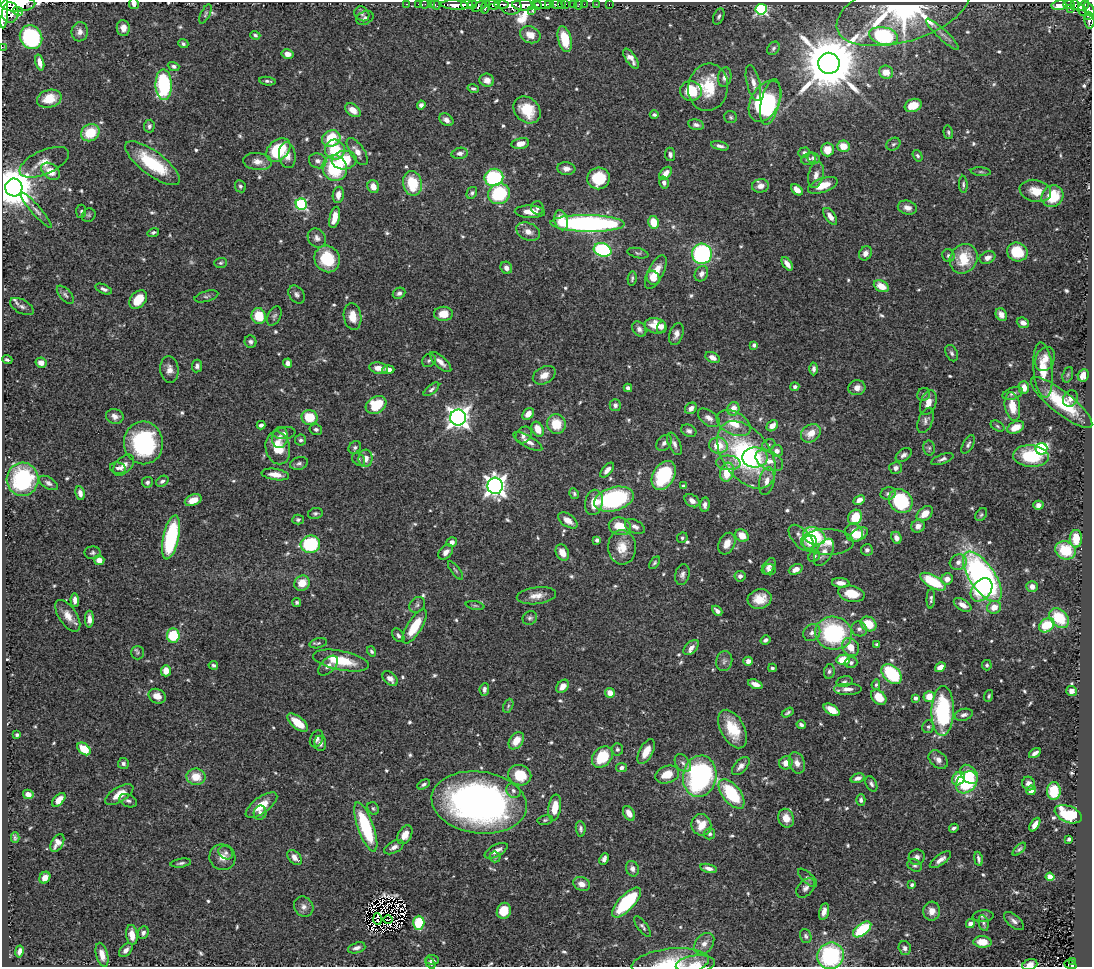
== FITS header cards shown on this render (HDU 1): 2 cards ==
NAXIS1  =                 1090
NAXIS2  =                  965

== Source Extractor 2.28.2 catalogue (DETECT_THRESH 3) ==
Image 1090 x 965 px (HDU 1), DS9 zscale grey, 1 PNG px = 1 image px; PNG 1094 x 969 px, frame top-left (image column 1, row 965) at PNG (2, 2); each listed source drawn as its Kron ellipse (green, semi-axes under 4 px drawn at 4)
Background 0.606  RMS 0.026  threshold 0.0782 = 3 sigma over >= 5 px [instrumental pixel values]
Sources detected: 691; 8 with non-positive FLUX_AUTO (blend fragments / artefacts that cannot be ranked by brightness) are neither listed nor drawn; of the other 683, the 500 brightest by FLUX_AUTO listed and drawn (183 fainter detections omitted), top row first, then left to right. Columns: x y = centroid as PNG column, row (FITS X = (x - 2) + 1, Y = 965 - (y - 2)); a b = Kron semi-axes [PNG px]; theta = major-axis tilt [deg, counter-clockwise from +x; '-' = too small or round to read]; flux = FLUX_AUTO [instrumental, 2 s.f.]
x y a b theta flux
18 4 17 7 3 2800
134 4 5 5 - 8.1
407 4 3 2 - 14
418 4 2 2 - 6.7
425 4 5 2 - 11
431 4 2 2 - 13
492 4 7 4 -26 420
502 4 7 4 -1 370
549 4 4 2 - 300
556 4 6 3 -11 130
565 4 3 3 - 150
574 4 3 3 - 34
584 4 2 2 - 9.2
596 4 2 2 - 6.8
609 4 3 2 - 8.7
1069 4 6 3 -1 120
436 5 5 3 - 26
455 5 14 5 -4 1100
467 5 6 3 5 850
472 5 5 3 - 390
524 5 12 5 -4 2000
536 5 5 3 - 420
544 5 10 4 1 760
562 5 4 3 - 38
579 5 5 2 - 11
1059 5 7 5 8 32
1075 5 5 4 - 140
479 6 8 4 28 300
510 6 11 9 -16 630
1084 6 6 4 40 260
486 7 7 4 72 290
3 9 19 5 90 2500
761 9 6 5 - 290
1070 9 3 2 - 4.6
1089 9 7 5 -59 520
532 10 4 3 - 210
903 10 69 31 17 410
1082 10 5 3 - 120
18 11 5 3 - 170
10 13 10 8 88 1900
205 14 10 4 64 3.7
362 14 8 6 -45 6.3
719 16 8 5 68 4.4
1089 16 4 3 - 84
365 18 9 6 26 6.3
1089 21 8 5 -77 240
123 28 8 6 -82 13
80 32 9 8 - 12
942 34 22 5 -43 11
255 35 5 4 - 3.9
530 35 10 8 -23 21
883 36 14 8 -11 270
31 37 12 11 - 230
565 39 13 6 -76 51
183 44 5 4 - 3.7
2 47 2 2 - 9.8
773 48 7 5 53 4.2
288 54 6 4 -13 12
631 59 11 5 -55 11
40 62 8 4 -75 9.7
829 63 10 10 - 14000
174 66 6 4 -19 4.5
886 72 7 6 - 22
725 77 10 6 80 9.8
487 80 7 6 - 14
268 81 8 3 -7 4.1
753 83 18 6 -76 14
164 85 15 8 -89 190
708 87 24 20 82 71
473 89 6 4 -14 3.3
691 91 11 10 - 56
49 99 12 8 15 31
765 101 22 14 61 180
770 102 23 9 77 100
421 105 4 4 - 5.4
913 105 8 6 19 31
353 110 9 5 -35 19
527 110 15 12 -45 50
654 115 4 3 - 4.1
731 117 6 6 - 3.5
446 120 8 5 -36 8.3
696 125 8 5 -12 6.3
149 126 6 5 - 5
948 132 7 4 -77 3.4
90 133 10 8 31 54
331 138 9 8 - 66
520 143 9 5 12 17
893 144 7 6 - 3.7
720 146 9 4 -14 6.3
843 146 6 5 - 25
278 150 14 9 42 110
335 150 10 10 - 60
827 150 7 6 - 25
357 151 16 7 -55 15
804 152 6 5 - 4
460 153 8 5 10 7
670 154 7 5 -83 5.6
287 155 13 8 -83 14
918 156 6 4 -56 3.3
814 158 6 5 - 7.2
808 159 7 5 22 4.6
344 160 12 9 4 53
257 161 14 8 -6 13
318 161 9 7 -20 7.7
44 162 27 12 24 29
153 163 33 12 -37 100
335 168 13 12 - 110
566 169 9 6 -6 8.9
51 171 10 7 -38 25
981 172 10 4 -5 3.7
665 173 8 5 48 13
816 175 13 7 77 12
494 177 9 8 - 170
599 178 11 11 - 61
664 182 6 5 - 6.3
412 183 12 9 -78 60
963 184 8 4 -87 3.6
823 185 15 7 19 27
240 186 6 5 - 3.7
760 186 8 7 - 11
14 187 9 8 - 6300
373 187 7 5 -66 16
797 190 7 4 -43 18
1035 191 16 11 -12 27
472 193 6 5 - 3.9
499 194 11 10 - 130
338 195 8 5 81 13
1052 196 11 10 - 54
301 204 6 5 - 190
537 208 6 6 - 5
907 208 10 6 -15 10
36 210 23 4 -49 9.5
81 211 7 5 86 3.4
530 212 15 6 -3 21
89 215 7 6 - 3.3
830 216 9 5 -55 12
335 217 11 5 77 23
561 220 10 6 -76 30
654 222 6 5 - 36
588 223 37 8 -1 500
153 232 6 3 18 3.5
528 232 12 8 -23 14
317 238 10 8 -49 8
603 250 9 6 -16 200
1017 252 10 9 - 53
638 253 11 5 -12 3.9
865 253 7 6 - 9.4
702 254 10 10 - 240
948 256 6 6 - 4.4
987 257 8 6 23 12
327 259 14 12 -58 71
964 259 15 13 59 54
221 263 6 5 - 3.4
787 264 7 4 -55 11
506 268 6 5 - 8.4
656 272 18 7 63 29
701 274 8 6 61 8.6
632 278 7 3 80 3.3
653 278 7 6 - 26
881 286 8 5 -27 26
104 289 9 4 -24 5.5
399 293 6 5 - 5.7
297 294 10 7 -55 6.3
65 295 11 5 -48 5.1
206 296 12 5 16 4.2
138 299 10 7 50 38
22 307 13 6 -28 7.4
443 314 9 7 1 25
1001 315 7 5 -61 11
259 316 8 7 - 48
274 316 10 6 63 4.8
353 316 13 9 -82 25
1023 323 6 5 - 9.6
656 326 11 7 -15 29
661 327 6 4 66 7.3
639 329 8 6 -55 7.3
676 334 11 6 72 10
250 342 6 6 - 5.1
754 345 4 4 - 5.1
952 353 9 5 -64 4.9
712 357 7 5 -28 10
1045 359 12 9 66 17
7 360 5 3 - 4
429 360 7 6 - 4.3
441 362 13 5 -43 12
41 363 5 5 - 13
288 363 4 4 - 10
197 366 6 5 - 5.2
379 368 9 5 -10 15
169 369 13 9 -84 13
814 369 6 4 89 5.2
388 370 6 4 3 12
1043 370 27 9 -85 42
544 375 12 8 28 15
1068 375 8 5 70 3.4
1083 375 6 5 - 21
795 387 4 4 - 4.8
628 388 4 4 - 6.8
857 388 8 7 - 13
1024 388 6 5 - 22
431 389 9 4 39 4.6
1013 393 10 5 18 6.3
924 394 7 6 - 4.5
1070 398 9 7 61 9.3
928 403 13 7 71 18
1061 403 38 11 -39 91
376 405 11 8 30 68
615 405 6 5 - 5.5
1012 406 14 7 -81 32
691 408 6 5 - 9.3
733 409 7 6 - 20
528 414 7 5 46 15
115 416 9 7 -17 9.2
309 417 8 7 - 53
458 418 8 8 - 1300
709 418 12 7 -36 9.9
926 420 13 7 69 7.4
734 423 18 11 -27 34
556 424 10 9 - 42
261 425 4 4 - 4.9
772 426 6 5 - 15
997 426 7 5 -29 3.5
1016 427 9 5 25 22
316 429 6 5 - 4.7
538 429 8 5 -62 24
689 431 8 6 -27 5.8
284 433 11 6 8 6.7
811 433 11 8 36 23
524 435 9 7 47 9.1
280 437 10 8 81 11
301 440 5 5 - 4.2
528 441 16 5 -29 13
143 443 21 19 -84 210
664 443 9 6 46 6.6
674 444 12 6 -65 7.7
968 444 10 5 63 5.9
718 445 9 8 - 38
769 445 7 5 25 3.6
355 447 7 5 47 4.3
278 448 17 12 -78 44
929 448 7 5 -78 4.2
1041 449 6 5 - 220
777 451 6 6 - 8
746 455 38 23 -54 300
904 455 9 5 36 6.8
1031 456 18 10 -4 88
366 458 9 7 82 16
755 458 13 10 0 42
358 459 7 5 -49 3.9
942 459 11 4 20 5.8
769 461 15 9 -27 18
299 463 9 6 18 5.2
728 463 12 7 -2 11
124 465 13 8 44 13
118 468 8 5 -12 6.9
896 468 6 6 - 6.7
607 470 9 4 50 11
727 472 9 6 76 49
275 474 14 5 -8 16
664 475 15 10 60 130
22 479 17 16 - 200
162 481 7 5 33 5.2
767 481 14 7 79 14
147 482 5 5 - 4.8
48 483 10 5 -29 6.4
495 486 8 7 - 1200
683 486 3 3 - 5.3
80 493 7 4 -80 9.3
574 494 5 4 - 3.3
888 494 7 6 - 5.8
614 499 20 11 15 230
193 500 9 5 21 20
859 500 6 4 28 9.6
692 501 8 6 -35 12
901 501 13 11 -47 130
594 502 13 9 79 33
705 505 7 5 84 7.1
1038 505 5 4 - 8.4
315 513 7 5 11 4
925 514 9 6 40 22
981 515 7 5 50 3.4
855 517 8 6 55 47
298 520 5 5 - 3.3
568 520 11 6 -34 16
620 526 11 8 -14 38
918 526 7 6 - 12
635 527 11 6 -27 8.6
854 533 9 8 - 32
859 534 10 5 29 16
742 536 7 6 - 22
814 536 11 8 -22 130
171 537 22 8 78 180
682 538 5 5 - 3.5
801 538 16 8 -48 16
896 538 6 4 -67 8.2
1076 539 9 6 -89 45
597 540 4 4 - 5.3
452 542 5 5 - 8.4
810 542 7 7 - 17
827 542 26 13 -1 31
310 544 10 8 15 130
727 544 11 8 63 17
622 547 17 14 -85 33
867 550 6 5 - 5.3
1065 550 10 9 - 72
446 552 9 6 47 9.9
824 552 15 8 60 14
93 553 8 6 2 4.5
562 553 8 6 -62 18
814 556 6 5 - 3.9
99 560 5 5 - 14
958 562 9 7 26 9.8
654 563 7 4 53 3.4
769 566 9 5 55 7.7
796 569 7 5 24 14
455 570 11 3 -52 3.3
769 570 6 5 - 5
682 575 10 7 76 7.4
740 576 5 5 - 5.8
982 577 29 12 -56 650
947 579 6 5 - 11
933 582 14 6 -29 79
302 583 8 7 - 28
841 583 9 4 -5 14
1032 586 5 5 - 11
982 590 13 9 51 56
851 594 13 8 -11 34
536 596 20 8 7 17
760 599 12 9 14 29
931 599 9 4 87 4.1
75 600 7 4 -88 8.1
297 602 4 4 - 3.6
417 605 9 7 44 5.2
963 605 10 5 -30 13
475 606 9 3 -11 3.3
994 607 7 6 - 22
717 611 6 3 -43 6.9
68 616 18 9 -56 21
530 618 7 6 - 4.6
1059 618 11 8 -44 70
89 619 8 4 89 10
868 624 8 7 - 40
1047 625 8 6 40 68
415 626 19 7 58 50
859 629 8 7 - 6.6
812 633 9 8 - 8
834 633 18 16 -15 200
173 635 7 6 - 72
398 635 7 5 -54 4.8
765 640 5 4 - 5.2
318 643 9 5 14 3.7
877 644 4 3 - 4.8
691 647 9 5 43 9.9
851 647 10 8 -53 24
371 651 5 4 - 3.5
138 653 6 6 - 3.5
843 660 7 5 1 46
341 661 28 9 -11 62
724 661 10 8 76 7.5
748 661 4 4 - 10
851 663 6 5 - 6
213 665 5 4 - 4.1
987 665 5 5 - 3.3
328 666 12 7 46 11
940 667 6 4 34 14
772 668 4 3 - 3.4
166 671 6 5 - 18
829 671 7 5 79 4.4
892 674 12 8 -43 130
390 679 9 6 -45 12
844 681 8 5 14 3.6
755 684 7 4 -21 12
876 685 5 4 - 3.3
563 686 7 5 49 14
484 689 6 4 84 5.3
847 689 14 6 0 12
1072 691 5 5 - 14
610 693 5 5 - 19
157 696 9 7 -28 16
989 696 6 4 72 3.2
879 697 9 6 -46 35
929 697 5 5 - 27
915 698 4 3 - 6.3
508 706 7 4 65 3.4
832 710 9 5 -32 26
943 711 25 11 88 190
788 713 6 3 31 3.4
964 715 9 5 15 6.7
298 723 12 6 -39 32
801 725 4 3 - 5.2
928 727 6 5 - 3.9
733 729 21 11 -61 56
17 735 4 3 - 3.6
317 739 9 6 65 6.9
516 741 9 6 54 25
320 743 8 6 -84 6.9
84 749 7 5 -41 46
617 749 6 5 - 4
646 752 13 7 62 25
1035 753 6 4 33 6.7
602 757 12 9 48 66
938 760 11 7 -43 11
123 763 5 5 - 4.5
683 763 10 7 -52 7
786 763 7 6 - 17
797 763 11 7 -68 12
741 766 11 6 47 10
622 768 5 4 - 5.4
969 774 11 7 -51 23
520 775 12 10 -20 51
667 775 12 8 20 32
700 776 21 16 80 380
196 777 9 8 - 35
858 778 7 4 17 9.5
958 779 7 6 - 44
967 782 12 9 48 120
424 784 7 4 29 4.4
871 784 8 5 -64 4.7
1029 784 7 6 - 8
1031 790 5 4 - 16
513 791 7 7 - 6.4
1054 791 9 7 86 63
28 794 5 4 - 11
119 794 16 7 32 26
732 794 17 9 -51 120
59 800 8 4 47 20
861 800 6 4 90 5.3
128 801 9 6 -23 6.3
479 802 48 31 -8 860
261 805 19 8 36 37
373 808 6 5 - 3.2
555 808 13 6 81 30
260 813 7 6 - 6.5
629 813 8 5 -60 15
1068 814 14 8 -22 100
786 818 9 7 -67 20
545 820 7 5 11 3.3
701 825 11 10 - 31
1035 825 7 4 56 12
366 827 26 8 -70 140
954 828 5 3 - 4.2
581 829 8 5 -84 5.2
710 834 5 5 - 3.6
405 835 10 6 59 21
15 838 5 4 - 3.7
1069 839 4 4 - 4.7
57 843 9 6 60 13
394 847 11 5 28 8.1
1019 849 8 4 44 3.6
496 851 13 5 28 13
226 853 8 6 -37 5.1
222 857 13 12 - 17
295 857 9 5 -47 11
495 857 5 5 - 3.4
917 857 8 7 - 8.3
604 859 6 4 65 6.7
978 859 7 3 -80 4.6
940 860 12 5 35 9.9
181 863 10 4 9 4.1
915 866 7 5 -29 4.7
709 868 9 4 -14 7.8
632 869 8 6 -69 8
1050 877 4 4 - 46
45 878 6 5 - 14
807 878 12 5 -43 4.6
582 884 8 6 -22 15
912 885 4 4 - 3.2
806 888 11 7 47 8.4
626 902 19 8 46 130
304 907 10 9 - 10
504 911 8 7 - 39
932 911 9 8 - 14
824 912 8 4 76 10
983 916 10 6 5 5.1
377 919 6 3 -88 4.1
388 919 4 2 - 3.4
1014 921 12 6 -39 7.3
419 923 7 5 90 65
983 923 8 5 -77 3.9
970 924 5 4 - 9
643 927 12 5 -53 4.8
862 929 11 5 37 100
143 933 6 5 - 5.1
132 935 10 5 -83 20
806 936 7 5 -71 4.2
982 942 9 5 -2 26
704 944 12 8 50 14
357 948 9 5 17 8.5
905 948 7 6 - 6.7
126 950 8 5 47 8.4
19 951 6 4 79 6.4
102 955 12 6 -76 16
831 956 13 13 - 190
432 960 7 5 -5 4.5
1073 961 3 2 - 12
430 963 6 4 -61 3.8
670 963 39 14 6 82
695 964 19 8 6 22
1030 965 8 5 17 12
1070 965 6 3 -23 43
At the frame edge (FLAGS 8, measured only in part): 12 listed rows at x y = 18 4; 134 4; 3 9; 1089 9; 1089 21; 2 47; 14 187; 831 956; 670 963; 695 964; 1030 965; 1070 965
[183 fainter detections neither listed nor drawn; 8 non-positive-flux detections neither listed nor drawn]